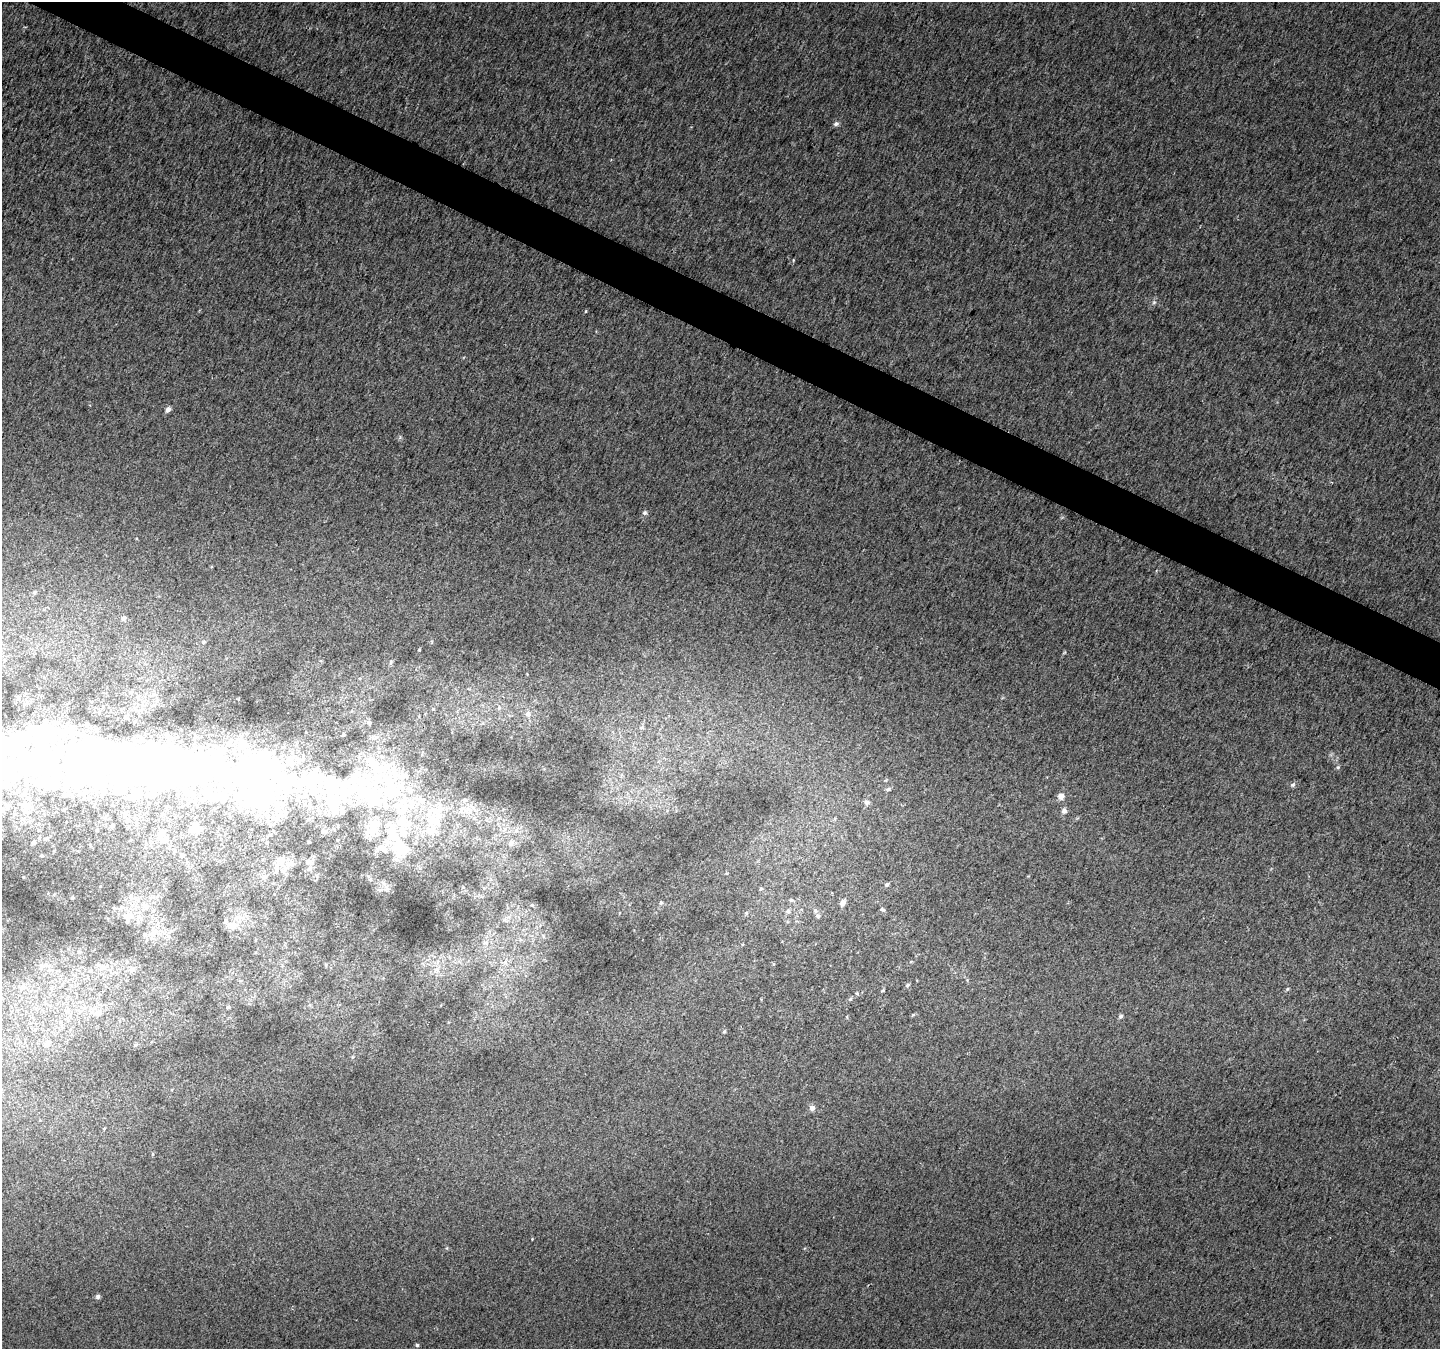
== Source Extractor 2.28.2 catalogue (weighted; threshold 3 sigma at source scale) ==
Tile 11 of 4 x 4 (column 3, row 3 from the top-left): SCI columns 2883-4320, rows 1552-2898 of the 5769 x 5870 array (HDU 1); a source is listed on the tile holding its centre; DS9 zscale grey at full resolution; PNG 1442 x 1351 px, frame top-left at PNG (2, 2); no overlay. Shown black and unused: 3% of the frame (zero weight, under 2 of 3 exposures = <1% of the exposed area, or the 3 px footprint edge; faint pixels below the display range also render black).
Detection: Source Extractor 2.28.2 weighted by HDU 2 'WHT'; one run over the whole footprint, this tile lists its part. Background 0.00886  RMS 0.01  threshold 0.0459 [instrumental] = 3 sigma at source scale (4.5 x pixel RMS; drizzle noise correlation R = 1.50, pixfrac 1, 0.0396/0.0396 arcsec/px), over >= 5 px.
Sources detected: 112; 13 inside a brighter object's white glare — not listed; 27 inside a brighter listed object's ellipse — not listed separately; the other 72 listed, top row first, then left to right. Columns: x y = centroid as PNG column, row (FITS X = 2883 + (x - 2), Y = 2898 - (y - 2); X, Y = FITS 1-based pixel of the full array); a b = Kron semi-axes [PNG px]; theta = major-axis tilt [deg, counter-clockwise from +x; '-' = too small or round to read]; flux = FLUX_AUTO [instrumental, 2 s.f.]
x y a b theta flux
836 124 7 6 - 2.5
793 260 4 3 - 0.75
1154 302 6 4 44 1.8
586 311 4 3 - 0.82
168 409 6 5 - 3.8
645 513 6 6 - 2.2
124 618 6 6 - 2.4
391 662 6 4 71 1.7
433 709 4 3 - 0.9
528 714 6 6 - 4.7
641 727 7 6 - 2.4
38 762 76 63 -34 280
1338 767 6 5 - 1.6
1293 785 8 5 38 2.4
888 789 6 5 - 1.8
349 794 282 73 -4 690
1061 796 8 8 - 5.5
867 802 8 6 42 2.7
1064 811 7 6 - 3.6
112 826 5 4 - 1.3
34 842 4 3 - 3.7
182 855 5 4 - 1.5
42 856 3 3 - 1.2
289 865 28 7 43 9.6
276 867 15 8 83 7.4
23 877 3 2 - 0.67
887 885 5 4 - 2.2
761 889 6 4 1 1.3
72 897 3 3 - 1.6
131 897 8 7 - 5.2
791 900 5 5 - 1.8
661 903 5 4 - 1.7
843 903 5 4 - 8.1
532 905 4 4 - 0.96
145 906 10 9 - 7.3
882 909 6 4 -11 1.6
788 911 6 6 - 2.8
746 913 5 4 - 1.5
818 916 8 6 -62 2.7
127 917 17 10 83 9.9
138 918 15 5 77 5.4
225 920 6 6 - 2.5
232 926 9 8 - 9.1
154 932 18 8 52 11
485 943 8 6 -1 3.9
79 952 6 4 -1 1.5
773 964 5 3 - 0.89
41 966 8 7 - 4.4
103 967 11 6 4 5.6
132 970 8 7 - 4.9
436 970 9 4 37 3.4
907 985 6 4 42 1.7
22 987 8 7 - 4.7
1287 989 5 4 - 1.4
883 990 5 3 - 1.2
857 993 5 4 - 1.2
850 999 6 4 45 1.4
85 1007 7 6 - 4.1
228 1007 5 4 - 1.2
99 1013 11 10 - 8.5
913 1015 6 4 2 1.2
1121 1016 6 5 - 2
847 1017 5 3 - 0.91
61 1022 7 4 -89 2.2
724 1031 5 4 - 1.2
47 1043 10 7 48 4.3
135 1045 5 5 - 1.5
812 1108 7 6 - 4.1
104 1128 4 3 - 0.82
152 1154 5 3 - 1
98 1297 6 5 - 2.2
417 1345 5 5 - 1.5
Overlapping masked pixels (flux is a lower limit): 1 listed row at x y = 349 794
Isophote crosses this tile's border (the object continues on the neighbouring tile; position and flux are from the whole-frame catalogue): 1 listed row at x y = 349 794
Unlisted compact peaks at least as high as the median listed source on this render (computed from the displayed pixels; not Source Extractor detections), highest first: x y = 532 1239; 447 1248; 805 1248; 400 438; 1062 518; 967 980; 1028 876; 136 538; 1002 698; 1063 653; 911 962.